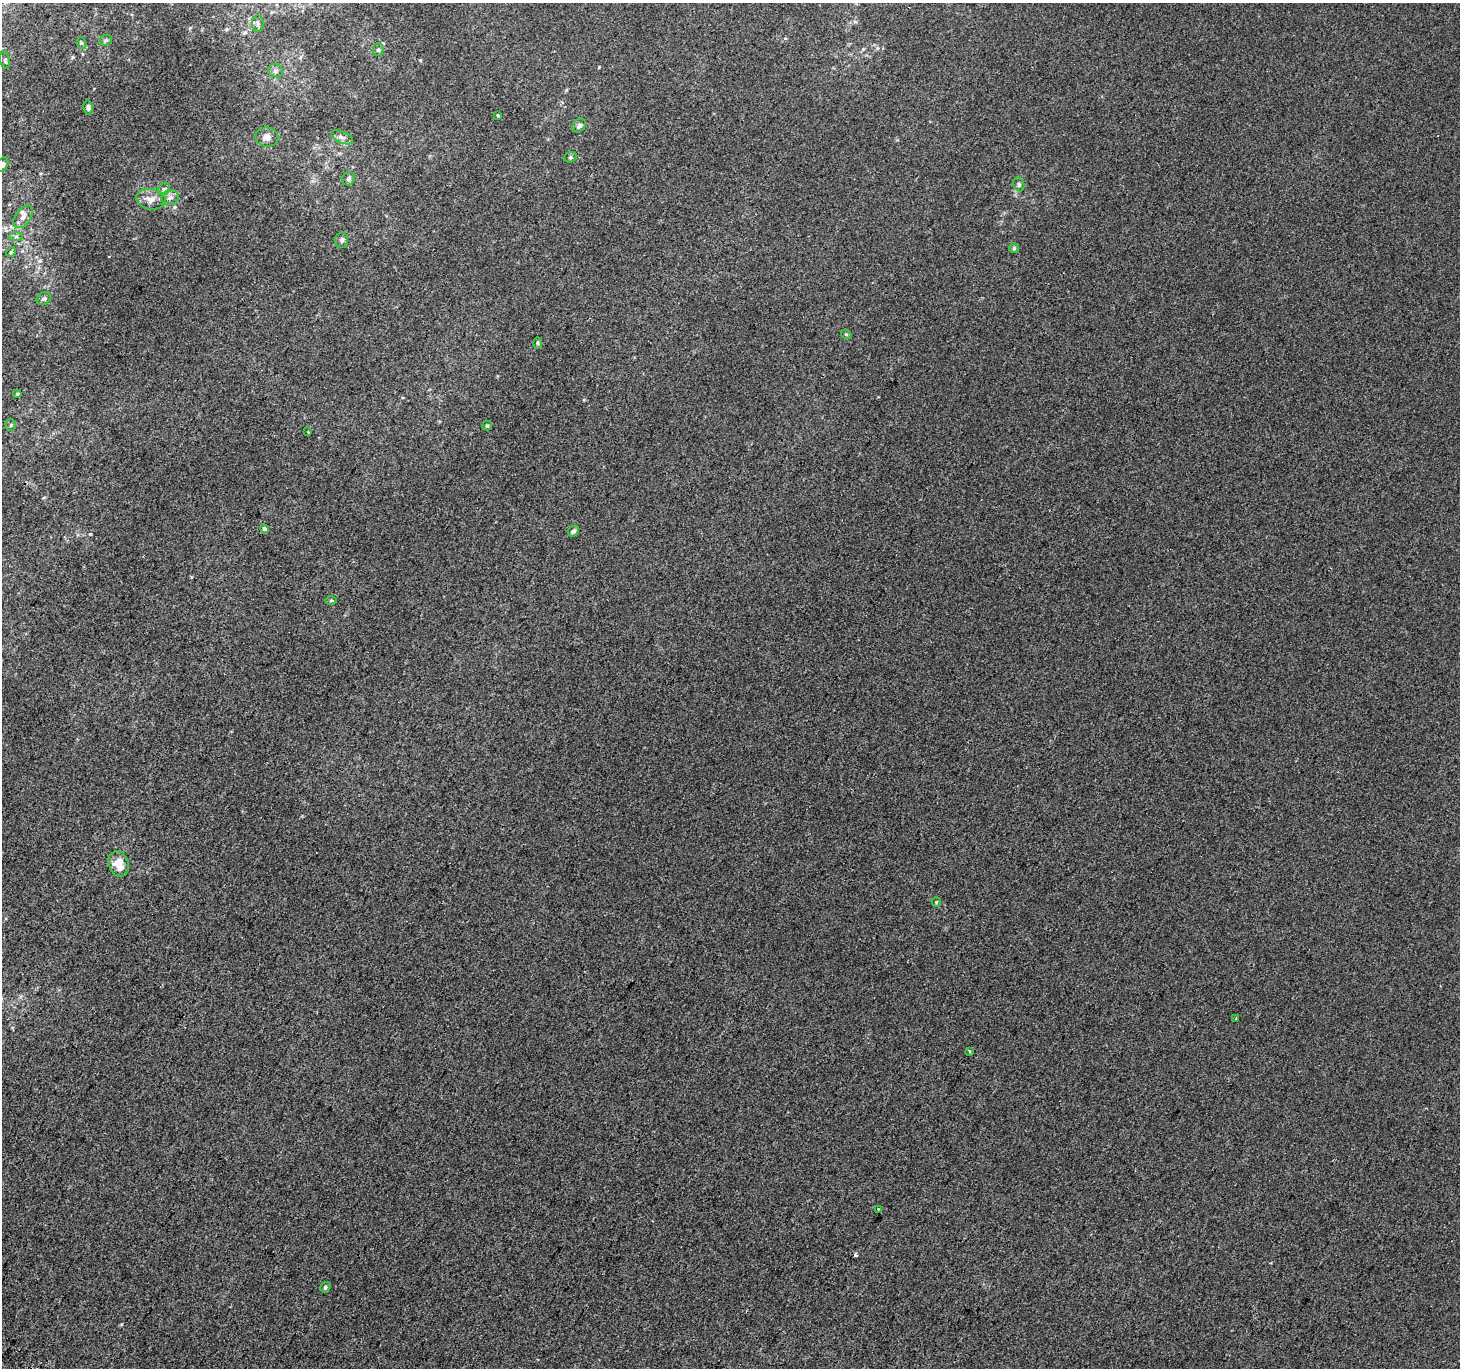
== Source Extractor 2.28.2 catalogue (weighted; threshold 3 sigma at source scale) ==
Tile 7 of 4 x 4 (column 3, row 2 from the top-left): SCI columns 2947-4404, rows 3031-4396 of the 5888 x 5996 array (HDU 1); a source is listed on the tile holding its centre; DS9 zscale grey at full resolution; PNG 1462 x 1370 px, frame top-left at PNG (2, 3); each listed source drawn as its Kron ellipse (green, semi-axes under 4 px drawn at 4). Shown black and unused: <1% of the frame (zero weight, under 2 of 3 exposures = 2% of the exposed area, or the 3 px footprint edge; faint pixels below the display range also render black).
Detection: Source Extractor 2.28.2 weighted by HDU 2 'WHT'; one run over the whole footprint, this tile lists its part. Background 2.98e-04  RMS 0.0073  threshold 0.0327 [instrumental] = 3 sigma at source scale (4.5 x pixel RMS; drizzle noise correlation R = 1.50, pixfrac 1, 0.0396/0.0396 arcsec/px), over >= 5 px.
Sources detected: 41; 2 cosmic-ray / hot-pixel residue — neither listed nor drawn; the other 39 listed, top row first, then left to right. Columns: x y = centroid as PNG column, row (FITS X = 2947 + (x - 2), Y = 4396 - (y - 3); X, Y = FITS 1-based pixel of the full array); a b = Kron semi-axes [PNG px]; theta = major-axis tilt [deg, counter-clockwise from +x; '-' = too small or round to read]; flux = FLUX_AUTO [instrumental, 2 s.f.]
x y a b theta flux
258 23 8 6 -90 1.7
105 40 7 5 21 1.3
81 43 6 4 -71 0.87
378 50 6 5 - 1.4
5 60 9 5 -80 1.3
275 71 7 6 - 2
88 108 7 4 -78 1.8
498 115 3 3 - 0.75
579 125 8 6 51 2.7
267 137 11 9 -7 4.9
342 137 12 6 -23 2.7
570 157 6 5 - 1.2
2 165 8 5 55 2.5
348 179 7 6 - 1.6
1019 184 7 5 -69 1.3
164 189 6 5 - 1.5
170 198 9 7 18 2.8
151 199 15 10 -8 6.3
23 217 13 7 53 4.2
16 236 7 4 0 1.5
342 240 7 6 - 1.9
1014 248 5 5 - 0.96
11 252 5 4 - 0.78
44 299 7 6 - 1.7
846 334 5 3 - 0.7
537 343 5 3 - 0.86
17 394 4 4 - 0.77
11 425 5 5 - 0.99
487 426 5 4 - 0.94
308 432 2 2 - 0.65
264 529 4 3 - 3.7
573 531 6 5 - 1.9
331 600 6 4 1 0.78
119 864 13 10 -72 10
936 902 4 4 - 0.68
1236 1019 3 2 - 0.64
970 1051 3 3 - 2.1
878 1209 2 2 - 0.56
325 1287 6 4 54 1.3
Isophote crosses this tile's border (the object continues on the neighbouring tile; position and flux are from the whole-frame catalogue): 1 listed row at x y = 2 165
Unlisted compact peaks at least as high as the median listed source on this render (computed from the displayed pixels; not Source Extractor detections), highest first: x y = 420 60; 90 534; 73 57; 599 67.